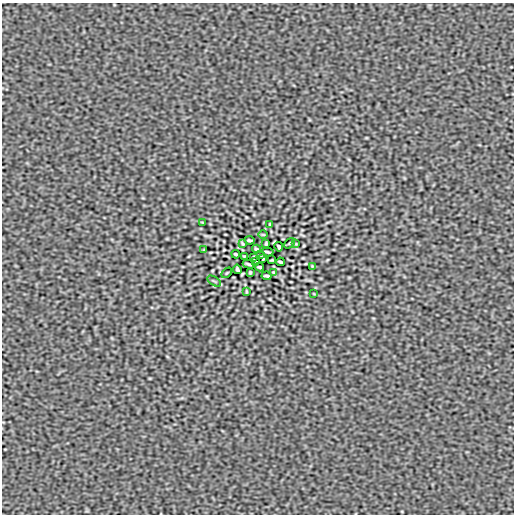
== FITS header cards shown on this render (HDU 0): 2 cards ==
NAXIS1  =                  512
NAXIS2  =                  512

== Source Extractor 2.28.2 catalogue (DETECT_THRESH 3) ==
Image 512 x 512 px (HDU 0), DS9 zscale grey, 1 PNG px = 1 image px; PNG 516 x 516 px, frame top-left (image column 1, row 512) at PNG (2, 3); each listed source drawn as its Kron ellipse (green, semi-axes under 4 px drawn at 4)
Background 1.86e-07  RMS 2.4e-04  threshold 7.13e-04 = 3 sigma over >= 5 px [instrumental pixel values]
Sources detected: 31; all 31 listed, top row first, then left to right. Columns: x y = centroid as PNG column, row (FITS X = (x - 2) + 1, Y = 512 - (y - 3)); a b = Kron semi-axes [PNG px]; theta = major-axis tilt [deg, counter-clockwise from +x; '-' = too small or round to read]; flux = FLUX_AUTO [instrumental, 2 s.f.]
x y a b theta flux
202 222 4 2 - 0.012
270 224 4 2 - 0.014
263 235 5 3 - 0.013
250 240 5 2 - 0.026
242 243 4 2 - 0.017
289 243 6 2 45 0.013
266 244 4 2 - 0.018
296 244 2 2 - 0.0096
279 247 5 3 - 0.027
257 249 4 3 - 0.025
204 250 2 2 - 0.0099
267 252 6 2 -16 0.026
236 254 4 2 - 0.025
260 255 3 2 - 0.012
244 256 3 2 - 0.012
253 257 3 3 - 0.015
263 259 3 3 - 0.015
272 260 3 2 - 0.012
256 261 3 2 - 0.012
280 262 4 2 - 0.025
249 264 6 2 -16 0.026
312 266 2 2 - 0.0099
259 267 4 3 - 0.025
237 269 5 3 - 0.027
250 272 4 2 - 0.018
227 273 6 2 45 0.013
274 273 4 2 - 0.017
266 276 5 2 - 0.026
214 281 7 3 -32 0.018
246 292 4 2 - 0.014
314 294 4 2 - 0.012